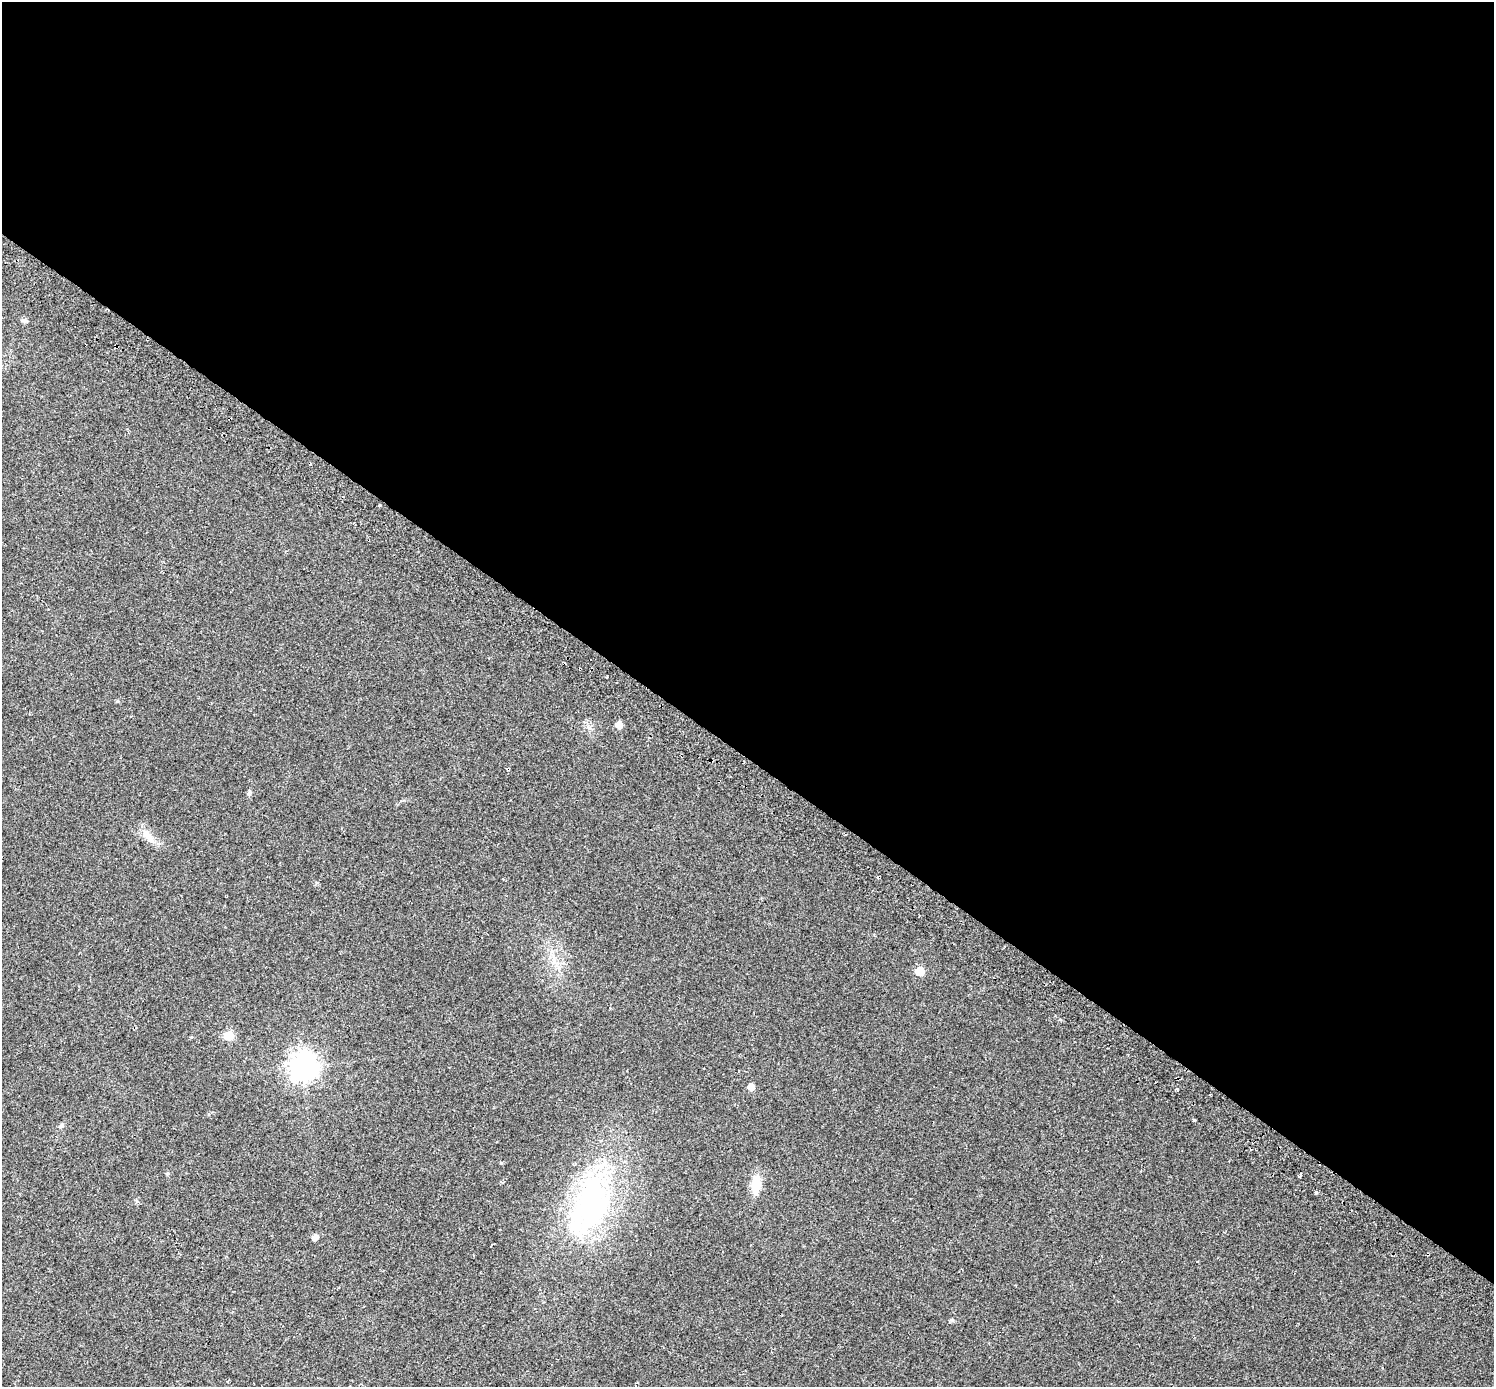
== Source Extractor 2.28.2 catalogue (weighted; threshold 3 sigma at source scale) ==
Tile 3 of 4 x 4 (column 3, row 1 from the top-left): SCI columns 3046-4537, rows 4420-5804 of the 6097 x 6135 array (HDU 1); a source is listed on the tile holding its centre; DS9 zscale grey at full resolution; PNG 1496 x 1389 px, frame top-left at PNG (2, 2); no overlay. Shown black and unused: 55% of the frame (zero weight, under 2 of 3 exposures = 4% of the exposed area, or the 3 px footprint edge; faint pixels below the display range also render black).
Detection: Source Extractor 2.28.2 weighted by HDU 2 'WHT'; one run over the whole footprint, this tile lists its part. Background 0.0241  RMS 0.01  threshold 0.0453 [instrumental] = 3 sigma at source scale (4.5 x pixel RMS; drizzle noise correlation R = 1.50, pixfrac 1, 0.0396/0.0396 arcsec/px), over >= 5 px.
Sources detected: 17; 1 cosmic-ray / hot-pixel residue — not listed; the other 16 listed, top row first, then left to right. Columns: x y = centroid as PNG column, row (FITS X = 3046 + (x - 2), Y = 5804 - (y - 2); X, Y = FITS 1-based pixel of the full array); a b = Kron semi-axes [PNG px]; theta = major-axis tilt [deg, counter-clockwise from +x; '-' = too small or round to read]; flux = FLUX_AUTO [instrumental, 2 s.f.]
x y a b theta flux
24 320 8 6 -8 2.3
379 505 3 3 - 3.9
619 725 6 5 - 9.8
148 836 27 9 -52 11
920 971 6 6 - 28
229 1036 6 5 - 43
303 1066 9 9 - 1100
751 1087 5 5 - 11
1177 1089 3 3 - 1.2
1195 1120 3 3 - 4.7
61 1126 8 6 45 2.2
1299 1176 4 3 - 1.7
756 1184 20 10 83 19
1316 1193 3 3 - 5.2
590 1205 76 41 69 210
315 1237 5 5 - 6
Unlisted compact peaks at least as high as the median listed source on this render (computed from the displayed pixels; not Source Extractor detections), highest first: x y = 952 1320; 249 793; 501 1163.